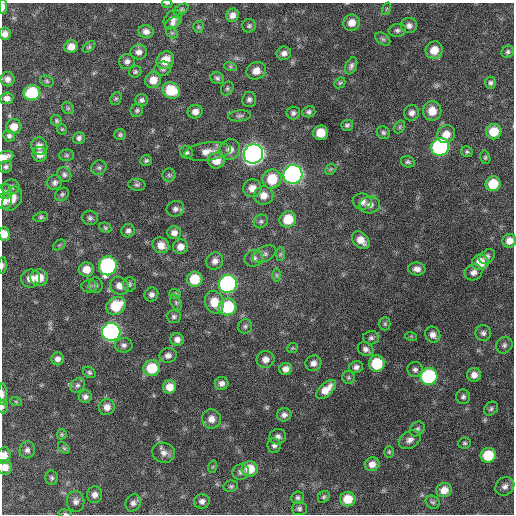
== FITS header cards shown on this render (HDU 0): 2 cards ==
NAXIS1  =                  512 / Axis length
NAXIS2  =                  512 / Axis length

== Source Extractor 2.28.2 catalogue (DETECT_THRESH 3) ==
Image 512 x 512 px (HDU 0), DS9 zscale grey, 1 PNG px = 1 image px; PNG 516 x 516 px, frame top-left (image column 1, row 512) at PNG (2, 3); each listed source drawn as its Kron ellipse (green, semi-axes under 4 px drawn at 4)
Background 657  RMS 20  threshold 59.5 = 3 sigma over >= 5 px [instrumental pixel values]
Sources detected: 205; all 205 listed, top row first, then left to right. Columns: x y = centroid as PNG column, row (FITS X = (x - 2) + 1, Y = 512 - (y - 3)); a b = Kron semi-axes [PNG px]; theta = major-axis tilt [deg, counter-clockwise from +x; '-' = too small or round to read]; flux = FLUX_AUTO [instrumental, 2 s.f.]
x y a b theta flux
167 3 5 3 - 1300
3 7 7 4 88 5900
181 9 8 5 32 2600
386 9 6 4 70 1900
232 15 7 6 - 7400
173 19 10 8 47 6400
173 23 8 5 33 4600
351 23 8 8 - 12000
409 25 8 7 - 5700
249 26 7 7 - 3000
198 27 5 5 - 2000
397 30 9 6 11 3700
146 32 7 6 - 6700
172 33 6 5 - 2100
5 34 6 5 - 7300
383 39 8 5 -35 2900
71 47 7 6 - 11000
89 47 7 4 40 2000
434 50 9 8 - 18000
139 52 8 7 - 6600
508 52 6 6 - 3000
284 53 7 6 - 5800
165 60 9 8 - 21000
127 61 8 7 - 5200
230 66 6 4 -19 2100
351 66 9 5 68 4300
163 69 8 7 - 4200
256 71 10 8 23 11000
135 72 6 6 - 2600
217 78 7 5 -27 3100
7 79 7 7 - 6600
153 80 8 7 - 16000
47 81 7 5 -24 2500
340 83 6 5 - 2000
490 83 6 5 - 3300
227 89 7 6 - 2500
171 90 9 8 - 40000
32 93 8 7 - 64000
7 98 6 5 - 6100
116 99 7 5 67 2500
249 99 8 7 - 4100
142 100 6 6 - 3800
68 108 6 5 - 2500
137 110 7 6 - 3100
432 111 10 9 - 17000
195 112 7 7 - 8200
309 112 6 5 - 3100
293 113 7 6 - 3600
412 113 8 7 - 6100
239 116 11 5 5 3700
57 121 6 5 - 2300
347 125 6 5 - 3000
14 127 8 7 - 14000
400 127 7 5 62 2400
62 129 6 4 -43 1700
494 132 8 7 - 25000
321 133 7 7 - 22000
383 133 7 6 - 3000
446 134 9 8 - 14000
120 135 6 5 - 2600
9 136 6 5 - 3400
79 138 6 6 - 3900
39 146 8 8 - 7600
440 147 9 8 - 240000
230 150 11 10 - 11000
207 151 23 9 7 15000
186 152 6 6 - 3400
467 152 6 5 - 2400
40 154 7 7 - 9800
253 154 10 9 - 920000
66 155 7 5 1 2300
5 157 9 5 22 8300
485 157 7 5 -76 2300
216 160 8 8 - 16000
146 161 6 5 - 2400
408 162 7 5 -15 2900
6 167 6 5 - 2900
99 168 7 7 - 3600
331 169 6 4 44 1900
64 174 8 6 -50 3500
293 174 9 9 - 520000
169 175 6 6 - 2600
272 179 10 9 - 37000
55 182 7 7 - 4400
493 184 7 7 - 33000
137 185 8 6 -8 3000
11 187 9 7 19 4900
252 188 9 8 - 12000
5 191 7 7 - 3800
62 194 7 6 - 2900
264 195 10 9 - 12000
12 199 13 8 59 14000
4 201 8 7 - 9000
362 202 9 8 - 6900
370 205 10 8 11 7500
175 209 9 7 20 5200
41 217 7 5 10 2500
90 218 8 7 - 3800
288 219 8 8 - 29000
261 221 7 6 - 3000
105 228 6 5 - 2100
128 231 7 6 - 4400
174 233 7 6 - 7300
4 234 7 5 -88 15000
361 240 10 7 -44 14000
509 241 7 6 - 10000
59 245 7 4 33 1800
161 245 8 7 - 11000
180 247 7 7 - 9700
264 254 12 7 27 5100
280 254 7 4 89 2200
487 256 8 6 42 4000
254 258 9 8 - 5600
215 261 9 8 - 7100
480 262 8 8 - 22000
2 265 8 3 87 2300
108 266 9 9 - 250000
417 269 8 6 -6 7400
86 270 8 7 - 16000
474 272 9 8 - 7100
276 275 6 4 -89 2100
30 278 9 9 - 13000
39 278 9 8 - 20000
195 279 7 7 - 32000
129 284 7 6 - 3000
228 284 9 9 - 330000
96 285 8 7 - 3700
89 286 8 6 1 3200
119 286 9 8 - 9400
151 294 7 6 - 4900
175 294 6 5 - 2400
176 302 8 5 -64 2600
214 302 11 9 -71 21000
116 306 10 8 33 44000
227 307 9 8 - 76000
174 317 7 6 - 3500
385 324 7 5 90 2500
245 326 7 7 - 3400
111 332 9 9 - 440000
483 333 8 7 - 4200
433 335 8 7 - 7200
411 336 6 3 -18 1300
371 338 8 6 1 3700
177 339 7 6 - 6700
124 345 9 7 -8 4600
504 345 9 7 50 4300
293 348 5 5 - 1600
366 349 8 6 -29 5300
168 355 9 7 17 5900
58 359 6 6 - 5800
265 359 9 8 - 8300
313 363 8 7 - 7000
377 364 8 8 - 52000
356 367 7 6 - 4600
152 368 8 8 - 42000
286 369 6 6 - 7400
415 369 7 7 - 4400
89 372 7 5 -33 2800
474 375 7 7 - 8800
349 377 6 6 - 2500
429 377 8 8 - 160000
222 383 7 6 - 6200
78 385 8 6 43 3600
169 387 6 6 - 14000
326 389 12 6 43 14000
3 394 11 4 -89 4000
85 397 6 6 - 4800
463 397 7 7 - 3700
16 402 6 3 -19 1400
3 407 6 5 - 2300
107 407 8 7 - 8700
491 409 8 6 43 3200
284 415 7 6 - 5100
211 419 9 9 - 11000
417 429 8 6 48 3400
62 434 5 5 - 1700
278 437 8 7 - 5600
410 440 12 8 32 6900
465 443 6 5 - 2400
274 445 7 7 - 4100
64 448 7 4 -45 2100
27 450 8 7 - 5000
389 452 6 5 - 2000
164 453 11 10 - 7800
488 455 8 7 - 40000
4 456 8 6 74 11000
372 464 7 7 - 9100
5 467 7 7 - 10000
212 467 6 4 70 1700
250 469 8 7 - 27000
241 472 8 7 - 4500
52 478 7 6 - 3100
231 486 7 5 10 2600
505 486 10 8 39 6100
444 490 8 7 - 12000
95 495 8 7 - 7200
324 497 6 5 - 2400
298 498 6 6 - 3000
348 499 7 7 - 25000
76 501 10 9 - 6100
202 501 8 7 - 5500
433 502 7 6 - 2800
133 503 9 7 61 5300
299 509 7 6 - 3500
65 514 7 3 -9 1700
At the frame edge (FLAGS 8, measured only in part): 13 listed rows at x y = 167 3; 3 7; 5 34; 5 157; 4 201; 4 234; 509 241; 2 265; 3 394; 3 407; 4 456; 5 467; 65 514